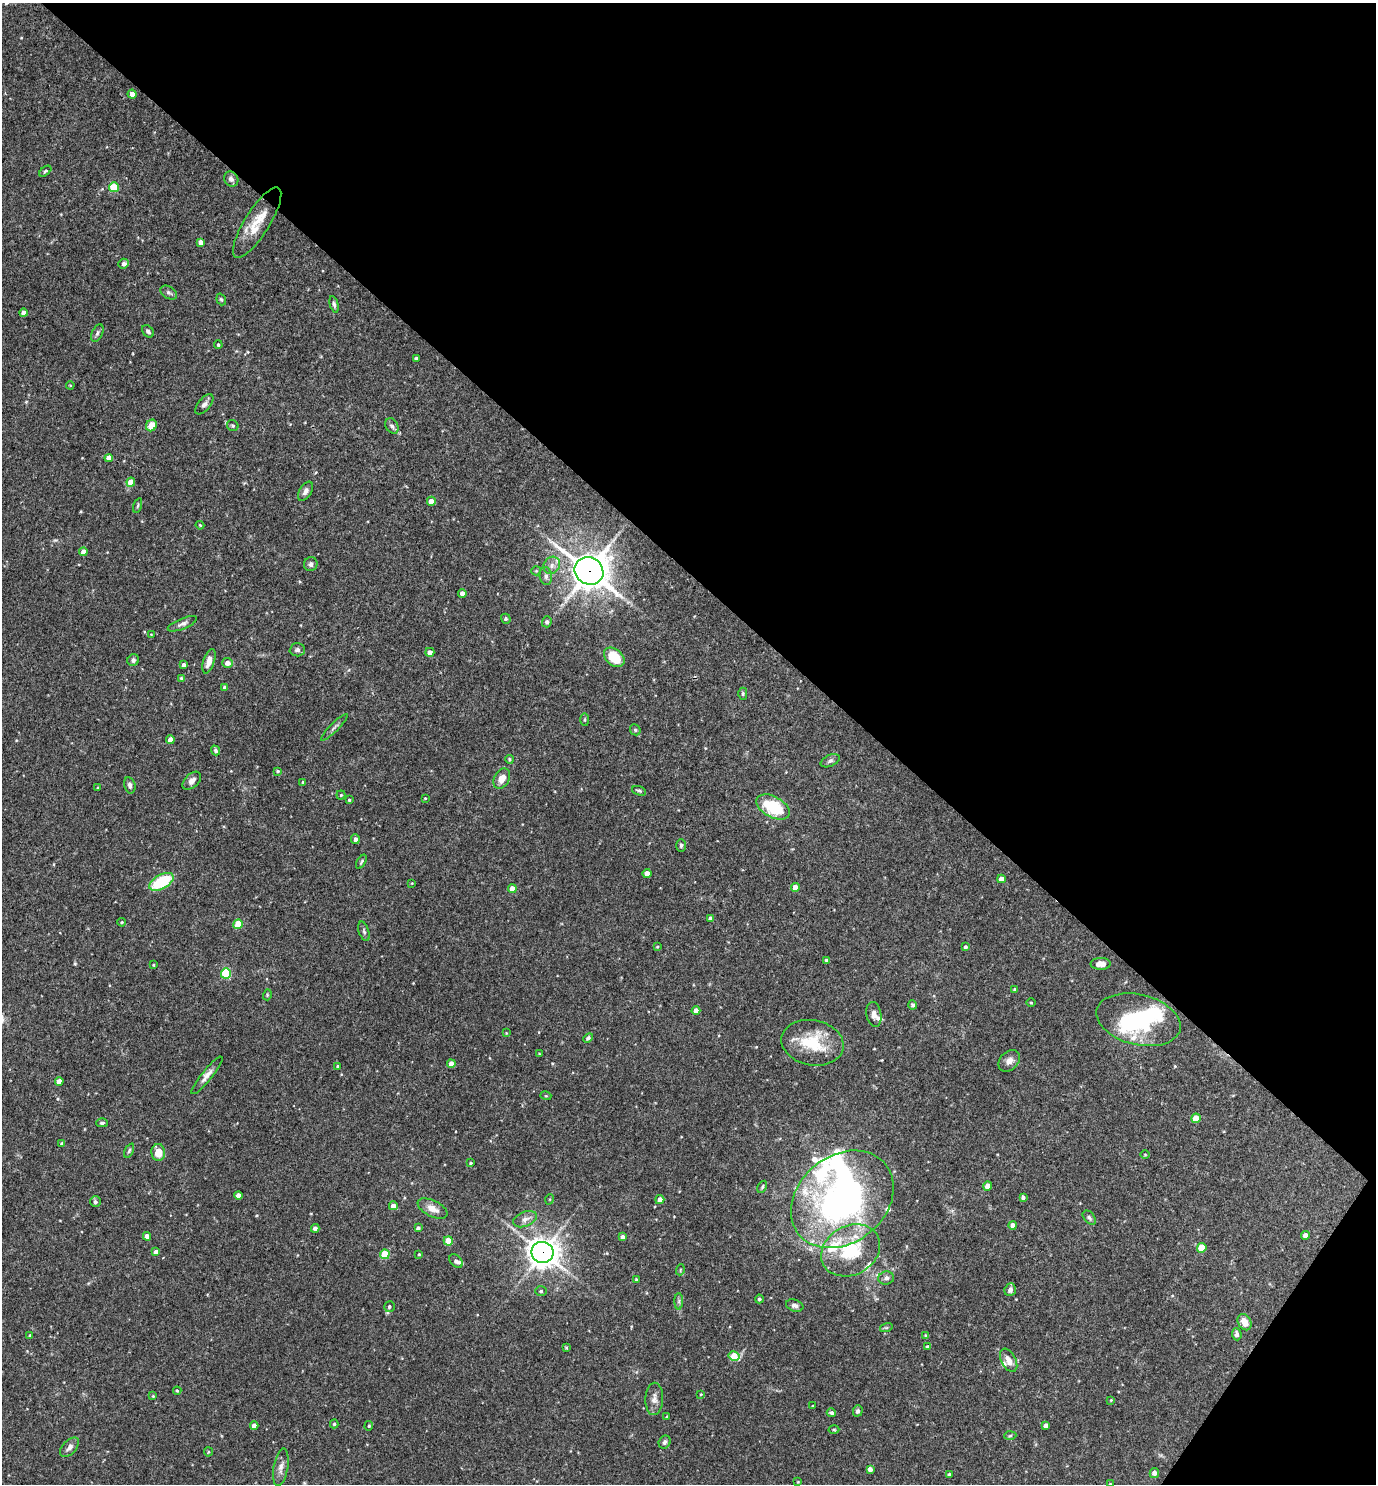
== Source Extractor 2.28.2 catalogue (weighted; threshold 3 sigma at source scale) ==
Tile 8 of 4 x 4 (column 4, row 2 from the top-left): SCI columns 4272-5645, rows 2967-4448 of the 5936 x 5931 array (HDU 1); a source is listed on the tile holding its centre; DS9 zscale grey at full resolution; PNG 1378 x 1486 px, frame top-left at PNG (2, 3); each listed source drawn as its Kron ellipse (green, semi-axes under 4 px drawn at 4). Shown black and unused: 40% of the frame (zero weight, under 3 of 4 exposures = <1% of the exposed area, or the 3 px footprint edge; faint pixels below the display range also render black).
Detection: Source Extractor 2.28.2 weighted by HDU 2 'WHT'; one run over the whole footprint, this tile lists its part. Background 0.0709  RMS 0.0035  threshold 0.0156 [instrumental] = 3 sigma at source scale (4.5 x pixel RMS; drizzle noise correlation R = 1.50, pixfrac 1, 0.05/0.05 arcsec/px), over >= 5 px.
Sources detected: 190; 3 inside a brighter object's white glare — neither listed nor drawn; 11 inside a brighter listed object's ellipse — not listed separately; the other 176 listed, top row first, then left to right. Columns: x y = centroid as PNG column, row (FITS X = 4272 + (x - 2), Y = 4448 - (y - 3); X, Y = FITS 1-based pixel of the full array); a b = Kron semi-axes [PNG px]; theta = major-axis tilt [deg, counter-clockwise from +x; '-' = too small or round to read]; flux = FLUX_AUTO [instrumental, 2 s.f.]
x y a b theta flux
132 94 4 4 - 2
45 171 7 4 39 0.55
231 179 8 7 - 1.5
114 187 5 5 - 11
257 223 41 12 58 8.7
201 242 4 4 - 1.7
124 264 5 5 - 1.5
169 293 9 6 -32 0.87
221 299 6 4 -70 0.56
334 304 8 4 -76 0.75
23 313 4 4 - 1.5
148 331 7 5 -49 0.79
97 333 9 5 65 0.91
218 345 4 3 - 0.44
416 358 3 3 - 0.43
70 385 4 3 - 0.29
204 404 12 6 50 1.3
151 425 6 5 - 4.6
233 426 6 5 - 0.53
392 426 8 6 -58 0.99
109 458 4 4 - 2.6
131 482 4 4 - 5.6
305 491 10 6 58 1.4
431 501 4 4 - 2.6
138 506 8 3 71 0.47
200 525 4 3 - 0.34
83 552 4 4 - 2.4
311 564 7 6 - 1.1
552 565 9 8 - 1.9
536 571 5 4 - 0.42
589 571 15 13 -30 610
546 576 9 6 -82 1.3
462 593 4 4 - 1.6
506 619 5 4 - 0.63
547 622 5 4 - 0.91
182 624 15 5 23 1.3
151 634 3 2 - 0.22
297 650 7 6 - 1
430 652 4 4 - 2
614 657 11 8 -41 9.5
133 660 6 5 - 0.97
209 661 12 5 72 2.8
227 663 5 5 - 2
184 665 3 3 - 1
181 678 4 4 - 0.41
225 687 4 4 - 1.3
743 694 6 4 89 0.45
585 720 6 3 -90 0.46
334 727 18 3 45 0.94
635 730 6 5 - 0.53
170 740 4 4 - 2.7
215 750 5 4 - 0.73
509 759 4 4 - 0.43
830 761 10 5 25 0.87
278 771 4 3 - 0.43
502 779 11 7 61 3.1
192 781 11 7 43 1.6
303 782 4 3 - 0.37
130 785 8 5 -75 0.98
98 788 4 3 - 0.3
639 791 7 4 -20 0.59
341 795 4 4 - 0.36
425 798 3 2 - 0.27
349 800 4 4 - 0.44
773 807 18 10 -29 16
355 839 5 4 - 1.3
681 845 6 4 90 0.59
361 862 8 3 58 0.52
647 874 4 4 - 3.1
1001 879 4 4 - 1.9
161 882 13 7 29 17
412 883 3 2 - 0.22
795 887 4 4 - 2.9
512 888 4 4 - 2.7
710 918 4 3 - 0.96
122 922 4 3 - 0.41
238 924 5 4 - 10
364 931 10 5 -72 0.8
657 946 4 4 - 0.35
965 947 4 3 - 0.71
826 960 4 3 - 0.6
1101 964 10 6 1 2.4
153 965 3 3 - 0.28
226 973 5 5 - 19
1015 989 4 4 - 0.46
267 995 5 3 - 0.38
1031 1003 5 3 - 0.29
913 1005 4 4 - 0.65
696 1011 4 4 - 2.8
874 1014 12 7 -80 2
1138 1020 43 25 -14 26
506 1033 4 3 - 0.26
588 1038 6 4 44 0.65
812 1043 31 22 -11 15
539 1054 4 2 - 0.23
1009 1061 12 9 44 2.1
451 1064 4 4 - 2.9
337 1066 4 4 - 0.45
207 1075 24 5 51 2.3
59 1081 4 4 - 2.6
546 1096 5 3 - 0.33
1196 1118 5 4 - 6.1
102 1123 6 4 1 0.64
62 1144 4 4 - 0.77
129 1151 7 4 64 0.53
158 1152 8 7 - 5
1145 1155 5 3 - 0.29
470 1163 3 3 - 0.4
988 1186 4 4 - 3.7
762 1187 6 4 61 0.5
238 1195 4 4 - 2.6
1023 1197 4 3 - 0.9
550 1199 5 3 - 0.3
842 1199 56 43 39 130
660 1200 5 4 - 2.5
95 1202 5 5 - 0.87
393 1206 4 4 - 2
432 1208 16 8 -27 3.3
1089 1218 8 5 -50 0.71
525 1219 12 7 21 1.9
1013 1225 4 4 - 2.7
315 1228 4 4 - 1.6
418 1228 4 4 - 0.84
1305 1235 4 4 - 2.3
147 1236 4 4 - 2.4
622 1237 4 4 - 1.2
448 1241 4 4 - 5.2
1202 1248 5 5 - 7.6
851 1250 31 24 29 18
156 1252 4 4 - 2
543 1252 11 10 - 370
385 1254 5 4 - 11
419 1254 3 2 - 0.33
456 1261 8 5 -47 0.94
680 1270 5 3 - 0.34
886 1278 8 6 13 1.1
636 1279 4 4 - 0.47
1010 1290 6 5 - 1.2
541 1291 6 5 - 0.51
759 1299 4 4 - 0.79
679 1301 8 4 89 0.69
795 1306 9 6 -19 1.1
389 1307 6 5 - 0.63
1245 1322 8 6 -63 3.4
886 1328 6 4 18 0.47
1237 1334 6 5 - 1.2
30 1335 3 3 - 0.27
925 1335 4 3 - 0.3
927 1347 4 4 - 0.45
566 1348 4 3 - 0.34
734 1356 5 5 - 6.7
1009 1360 12 7 -63 2.4
177 1391 4 3 - 0.37
701 1394 3 2 - 0.25
153 1396 4 4 - 0.35
654 1399 16 9 88 2.1
1111 1400 4 3 - 0.26
812 1406 3 2 - 0.25
858 1411 5 5 - 0.87
831 1413 4 4 - 0.73
667 1417 3 3 - 0.45
334 1424 4 4 - 0.49
1046 1425 4 4 - 1.4
254 1426 4 4 - 2.3
369 1426 5 4 - 0.41
834 1430 5 3 - 0.35
1010 1436 6 4 3 0.4
665 1442 7 5 56 0.83
69 1447 12 7 47 1.8
208 1452 4 4 - 0.38
281 1467 19 7 80 2.2
870 1469 4 4 - 1.7
1154 1473 5 4 - 1.5
949 1474 4 3 - 0.41
798 1482 4 3 - 0.25
1110 1484 3 3 - 0.22
Overlapping masked pixels (flux is a lower limit): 2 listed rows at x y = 589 571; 543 1252
Isophote crosses this tile's border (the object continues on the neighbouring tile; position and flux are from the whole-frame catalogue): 1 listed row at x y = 1110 1484